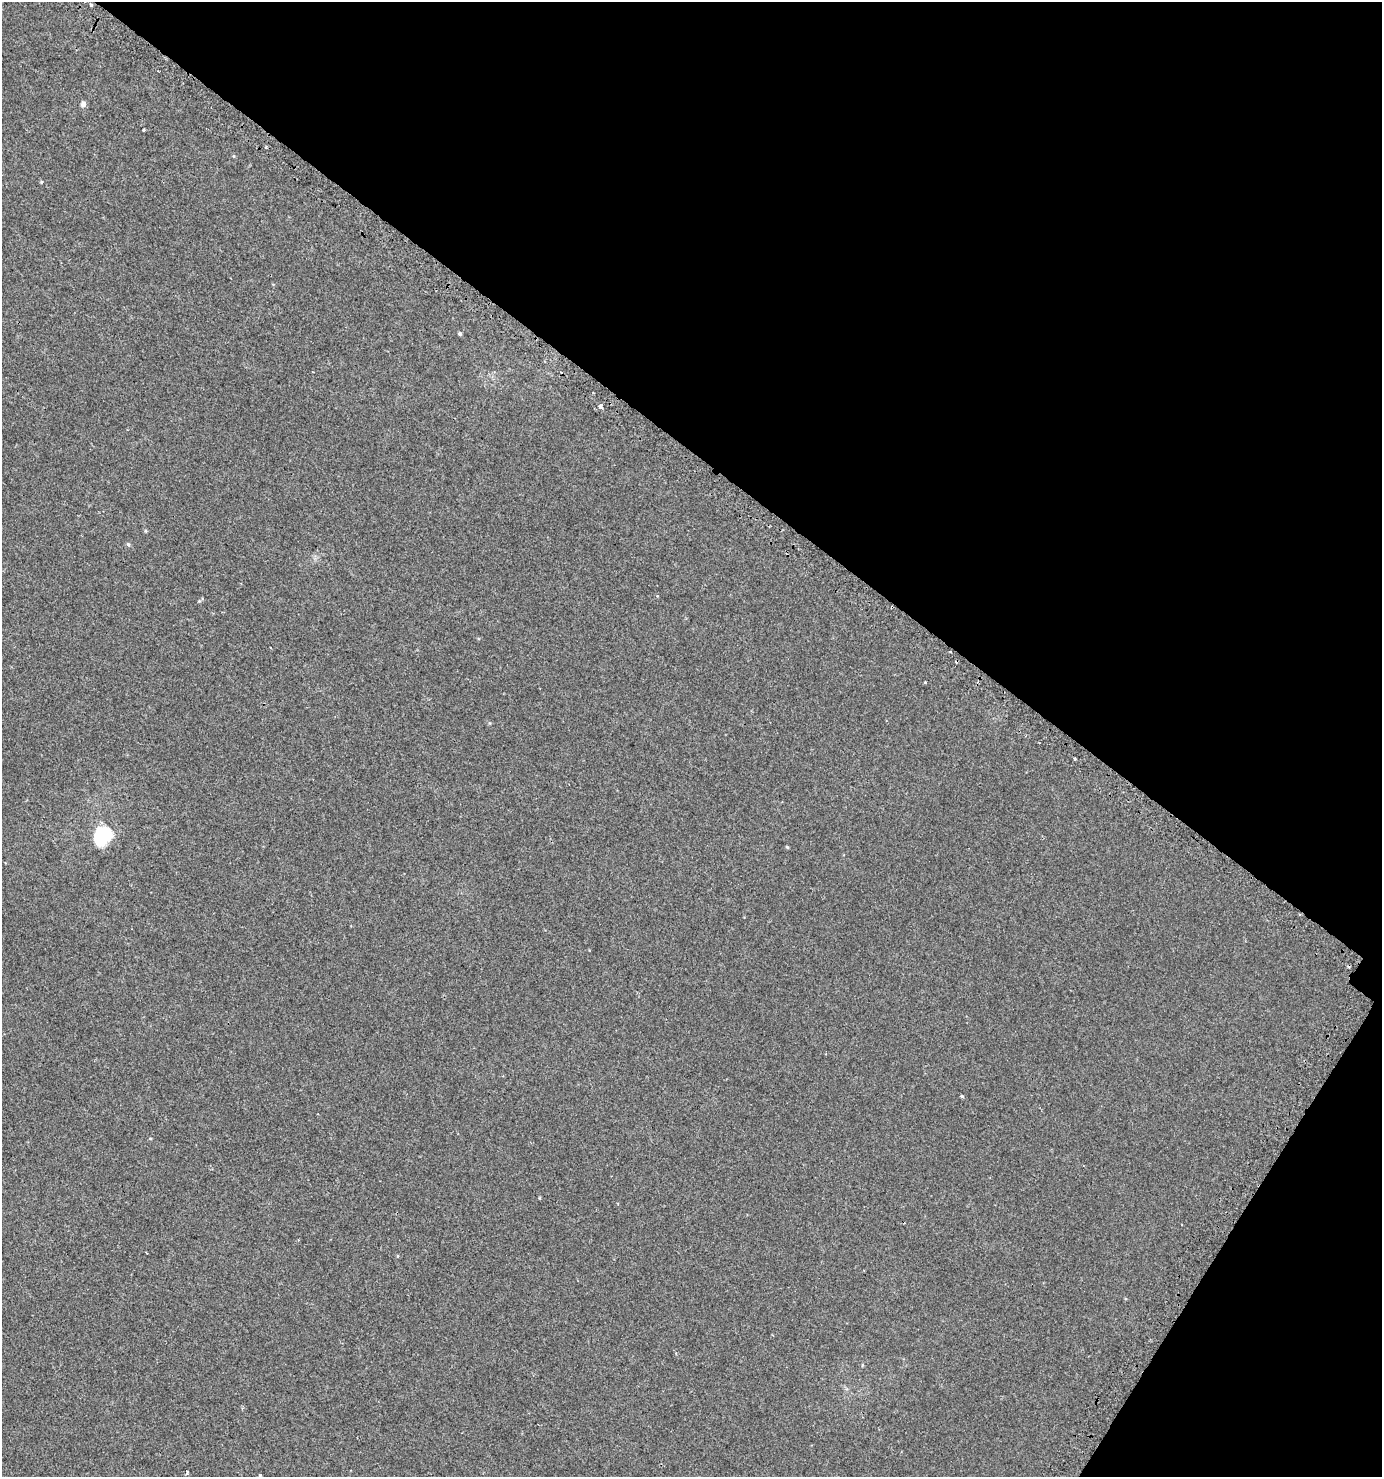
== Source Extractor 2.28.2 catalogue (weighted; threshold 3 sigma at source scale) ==
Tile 8 of 4 x 4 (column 4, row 2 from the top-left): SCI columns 4383-5762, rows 3001-4475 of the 6073 x 6015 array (HDU 1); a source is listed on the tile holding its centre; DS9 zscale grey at full resolution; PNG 1384 x 1479 px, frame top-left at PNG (2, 2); no overlay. Shown black and unused: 34% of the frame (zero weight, under 2 of 3 exposures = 3% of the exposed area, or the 3 px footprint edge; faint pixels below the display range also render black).
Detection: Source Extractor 2.28.2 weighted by HDU 2 'WHT'; one run over the whole footprint, this tile lists its part. Background 0.00326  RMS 0.0043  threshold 0.0195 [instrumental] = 3 sigma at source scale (4.5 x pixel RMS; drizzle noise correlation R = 1.50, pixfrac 1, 0.0396/0.0396 arcsec/px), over >= 5 px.
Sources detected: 18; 3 cosmic-ray / hot-pixel residue — not listed; the other 15 listed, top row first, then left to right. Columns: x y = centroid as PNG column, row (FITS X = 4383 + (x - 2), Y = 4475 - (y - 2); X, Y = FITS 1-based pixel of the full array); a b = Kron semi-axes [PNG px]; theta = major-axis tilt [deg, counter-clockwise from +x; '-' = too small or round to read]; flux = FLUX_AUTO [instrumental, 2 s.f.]
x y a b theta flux
91 5 4 3 - 1.8
83 104 6 5 - 1.6
144 130 3 2 - 0.38
41 182 4 4 - 0.39
460 334 4 4 - 0.75
600 406 4 4 - 5.6
146 531 5 4 - 0.46
128 544 6 5 - 0.72
892 607 3 2 - 0.46
1075 759 3 3 - 0.62
103 836 16 13 53 33
787 847 5 3 - 0.38
962 1096 4 4 - 0.51
187 1473 5 3 - 0.78
260 1475 3 3 - 0.7
Overlapping masked pixels (flux is a lower limit): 2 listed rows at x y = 91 5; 892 607
Isophote crosses this tile's border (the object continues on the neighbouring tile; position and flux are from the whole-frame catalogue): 1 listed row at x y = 260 1475